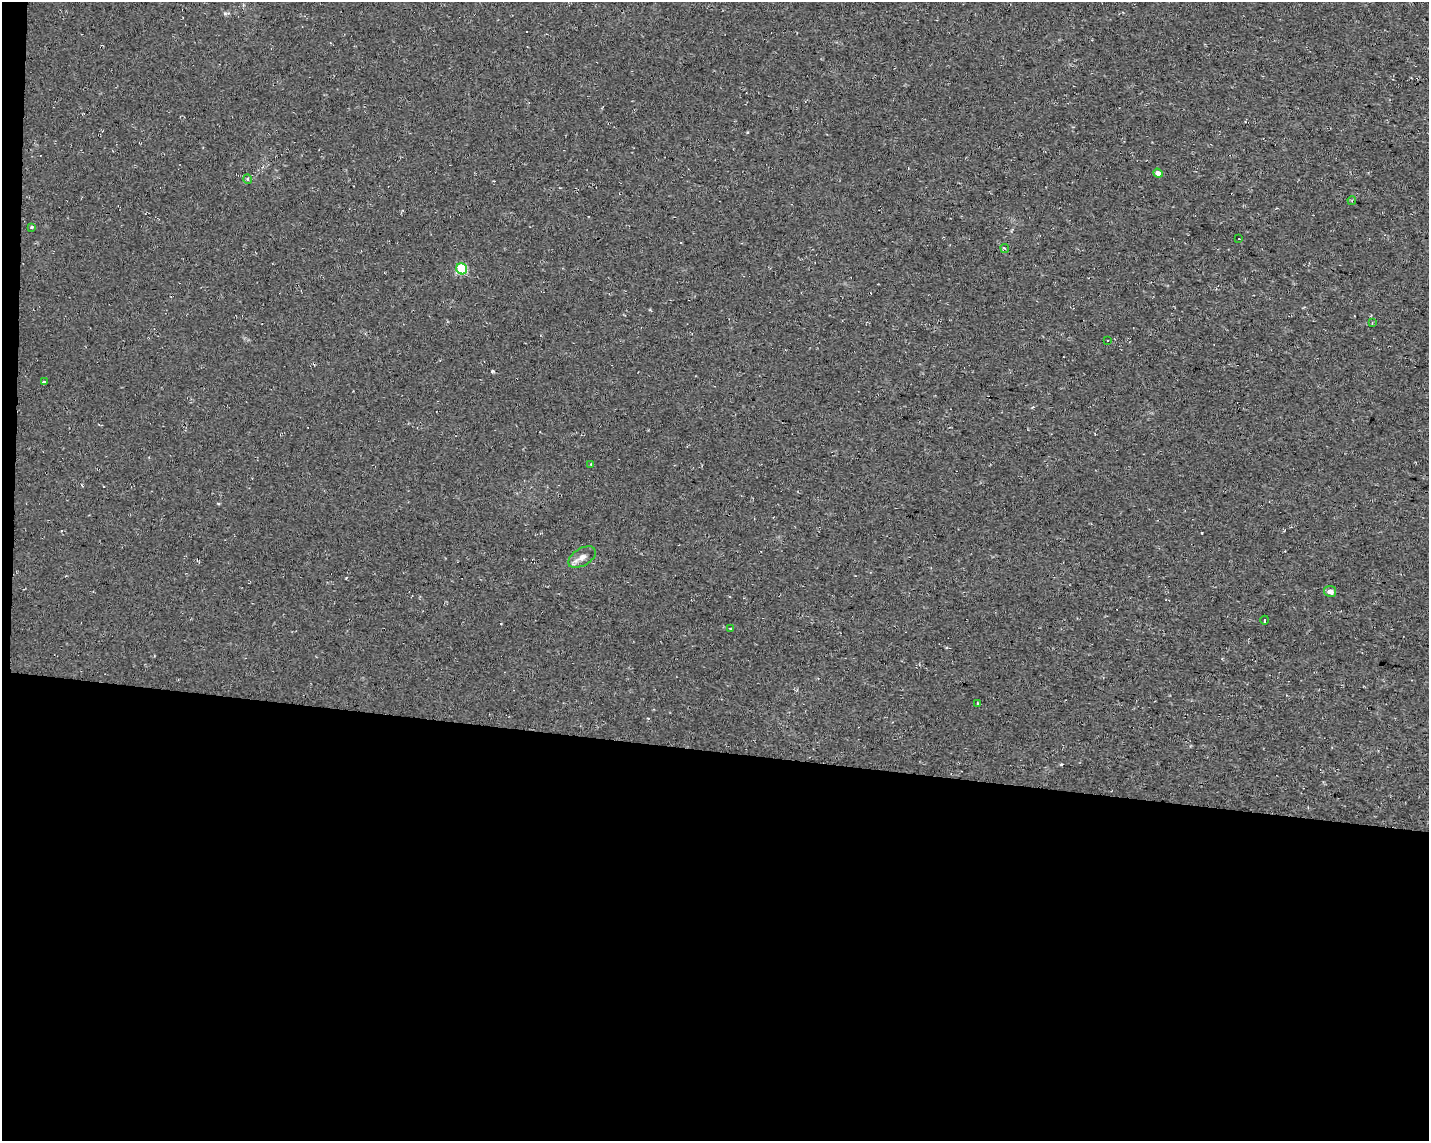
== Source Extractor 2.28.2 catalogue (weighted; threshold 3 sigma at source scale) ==
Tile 10 of 3 x 4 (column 1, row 4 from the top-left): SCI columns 281-1707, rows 2-1140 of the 4791 x 4560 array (HDU 1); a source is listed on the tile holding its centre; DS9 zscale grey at full resolution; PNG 1431 x 1143 px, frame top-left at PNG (2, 2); each listed source drawn as its Kron ellipse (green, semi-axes under 4 px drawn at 4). Shown black and unused: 35% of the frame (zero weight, under 2 of 3 exposures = <1% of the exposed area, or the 3 px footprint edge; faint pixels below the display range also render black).
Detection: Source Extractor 2.28.2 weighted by HDU 2 'WHT'; one run over the whole footprint, this tile lists its part. Background 0.012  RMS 0.008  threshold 0.0358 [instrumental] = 3 sigma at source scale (4.5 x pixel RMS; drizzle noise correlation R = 1.50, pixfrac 1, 0.0396/0.0396 arcsec/px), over >= 5 px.
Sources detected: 19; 3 cosmic-ray / hot-pixel residue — neither listed nor drawn; the other 16 listed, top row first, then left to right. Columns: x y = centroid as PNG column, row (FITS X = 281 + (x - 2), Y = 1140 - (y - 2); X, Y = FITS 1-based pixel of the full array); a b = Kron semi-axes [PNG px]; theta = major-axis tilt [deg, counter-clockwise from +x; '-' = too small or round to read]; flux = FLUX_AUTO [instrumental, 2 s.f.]
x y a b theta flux
1158 173 5 4 - 5.2
248 179 5 3 - 0.91
1352 200 4 3 - 0.9
31 227 3 2 - 0.81
1239 239 2 2 - 0.53
1005 248 4 3 - 1.2
462 269 6 5 - 49
1372 323 4 3 - 0.76
1107 341 3 2 - 0.78
45 382 4 2 - 3.2
591 464 3 3 - 0.7
582 557 15 8 32 5.6
1330 591 6 5 - 3.8
1265 620 4 2 - 0.97
730 629 4 3 - 0.79
978 704 4 3 - 0.69
Unlisted compact peaks at least as high as the median listed source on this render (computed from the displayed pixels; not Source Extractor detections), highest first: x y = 225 13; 1061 764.